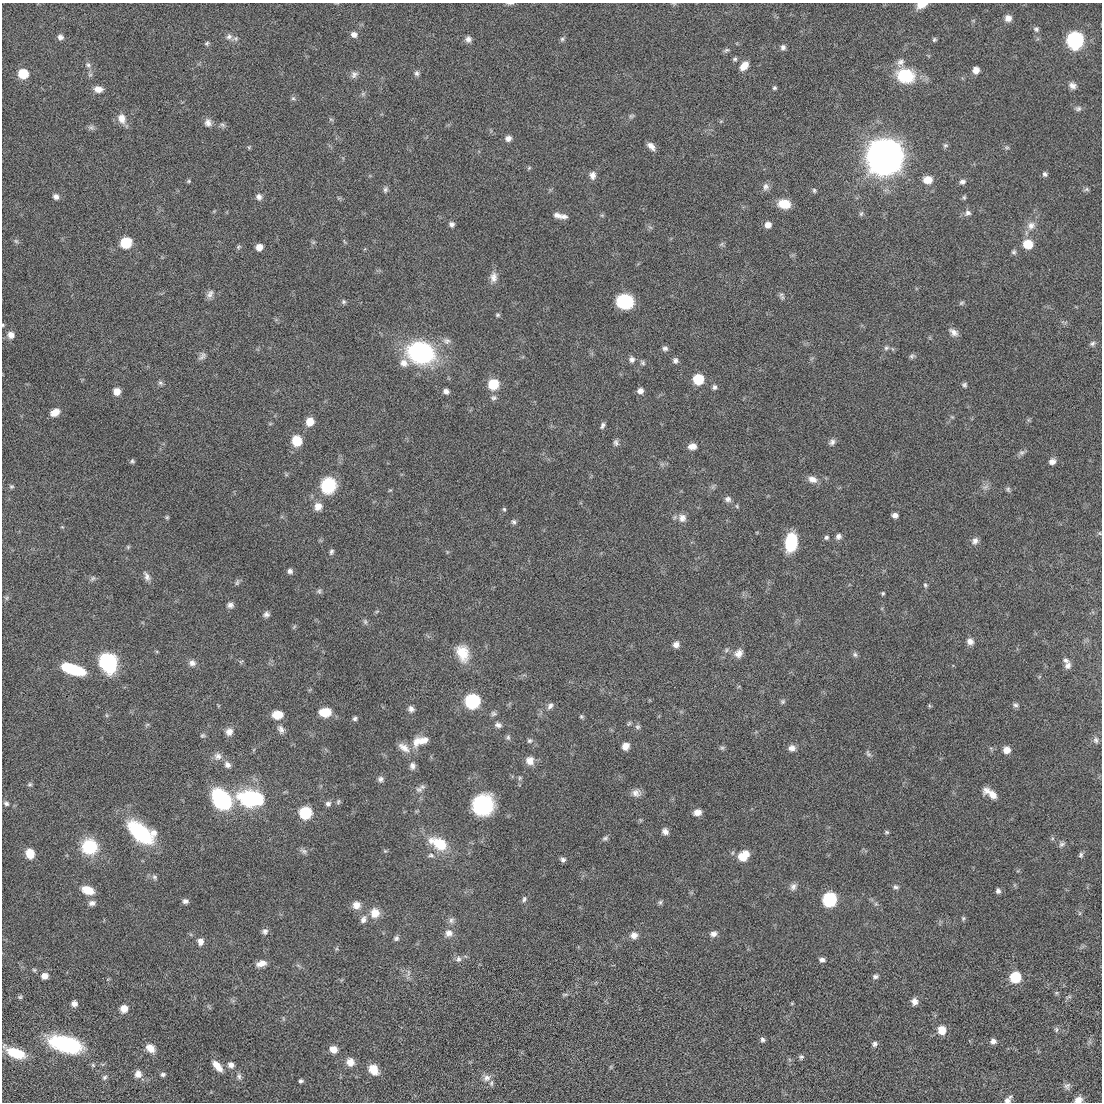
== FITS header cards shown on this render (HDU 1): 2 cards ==
NAXIS1  =                 1100 / length of data axis 1
NAXIS2  =                 1100 / length of data axis 2

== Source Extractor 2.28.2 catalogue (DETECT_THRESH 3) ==
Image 1100 x 1100 px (HDU 1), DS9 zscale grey, 1 PNG px = 1 image px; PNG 1104 x 1104 px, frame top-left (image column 1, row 1100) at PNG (2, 3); no overlay
Background -0.0639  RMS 2.9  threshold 8.81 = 3 sigma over >= 5 px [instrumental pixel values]
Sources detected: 290; all 290 listed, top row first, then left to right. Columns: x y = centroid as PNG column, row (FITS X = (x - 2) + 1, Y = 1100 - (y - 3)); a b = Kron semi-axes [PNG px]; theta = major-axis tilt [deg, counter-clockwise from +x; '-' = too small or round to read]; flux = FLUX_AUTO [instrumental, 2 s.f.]
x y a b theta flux
510 3 11 3 -1 390
922 5 11 6 18 2100
1008 18 8 7 - 1300
1036 29 7 7 - 500
354 35 7 7 - 1000
229 36 9 8 - 810
60 37 7 7 - 790
235 39 11 6 14 630
468 39 8 7 - 800
562 39 6 6 - 420
934 39 5 5 - 340
1075 40 8 8 - 67000
207 43 7 5 45 360
783 47 7 7 - 640
726 50 9 4 24 420
735 59 6 5 - 380
900 62 12 10 53 1200
88 65 10 7 -38 710
744 66 10 7 50 2100
976 70 6 6 - 1400
417 73 7 6 - 520
23 74 7 7 - 7300
354 74 10 8 45 830
90 75 6 6 - 400
905 76 14 11 -11 13000
1072 85 10 8 -27 980
774 88 5 5 - 340
98 89 11 8 -6 1400
363 94 6 6 - 380
293 98 6 5 - 400
1078 108 8 7 - 570
631 116 8 5 15 390
122 119 14 10 -70 1900
331 119 6 4 -2 290
721 121 6 4 19 210
208 123 11 9 -76 1100
222 125 8 6 -39 490
91 127 9 6 -11 570
508 138 8 7 - 970
945 145 7 6 - 420
651 146 10 6 -47 1200
249 147 6 4 66 240
1007 147 7 4 -19 340
885 157 29 28 - 94000
529 168 6 4 45 250
1045 174 7 6 - 520
592 175 9 8 - 1100
927 180 9 8 - 2600
188 181 6 5 - 270
962 182 8 6 15 680
766 187 10 9 - 900
385 189 8 6 70 520
1086 189 8 5 10 410
814 190 6 5 - 350
56 197 7 6 - 850
259 197 8 7 - 820
964 197 6 5 - 330
784 204 11 8 -9 4200
968 213 10 8 32 820
861 214 8 5 73 410
557 215 11 7 -15 1100
602 215 6 4 18 250
563 216 10 8 -3 920
452 224 6 5 - 690
768 225 7 6 - 1400
1031 226 13 11 41 1700
650 227 6 4 -19 330
16 241 6 6 - 380
313 242 6 4 -18 290
126 243 7 7 - 11000
721 244 7 4 46 360
1028 244 10 9 - 3700
238 247 7 5 37 350
259 247 6 6 - 1800
1014 252 7 6 - 430
493 277 15 10 83 1500
210 294 12 7 62 900
781 294 8 7 - 530
625 301 13 11 -4 12000
344 302 6 6 - 370
961 303 7 4 27 330
497 315 5 5 - 340
3 325 4 4 - 200
953 332 12 7 -37 1100
11 335 8 8 - 1200
446 341 10 8 -9 990
1092 343 8 6 30 510
665 348 7 6 - 580
886 348 7 6 - 490
421 353 18 15 -15 41000
202 356 12 7 53 750
912 356 8 6 36 450
632 359 8 7 - 810
675 360 7 6 - 610
404 363 11 10 - 1500
643 363 8 6 -47 460
698 379 7 7 - 9400
160 383 7 6 - 450
493 384 10 9 - 5000
964 385 6 6 - 440
714 387 6 6 - 500
446 391 6 5 - 900
640 391 6 6 - 1100
117 392 7 6 - 2000
493 398 9 7 -1 650
55 412 10 7 30 1700
952 417 6 4 -42 240
310 422 8 7 - 2400
602 425 7 4 65 520
297 441 10 9 - 4300
616 442 9 6 -87 580
832 442 9 7 59 730
692 446 10 7 3 1400
1022 452 9 7 11 590
132 461 5 5 - 370
1052 461 8 7 - 900
812 479 12 8 -22 1500
328 485 18 17 - 7100
11 486 6 5 - 330
985 487 10 5 25 650
1008 489 7 6 - 400
390 490 6 3 18 200
728 499 9 7 -12 740
318 506 9 8 - 1800
737 506 6 4 -48 270
504 509 6 5 - 300
895 515 5 5 - 920
167 517 6 5 - 300
682 518 12 11 - 1400
514 522 7 6 - 490
1099 533 5 5 - 270
838 536 8 7 - 750
826 537 6 5 - 450
975 541 9 8 - 950
791 542 16 10 83 10000
128 547 5 5 - 290
331 552 7 5 71 470
290 571 6 6 - 720
147 576 14 6 -68 920
93 578 9 5 45 450
237 582 10 5 72 430
925 585 6 5 - 360
319 591 7 6 - 430
883 593 5 4 - 280
7 598 7 4 89 360
230 605 8 7 - 750
377 611 6 4 19 260
266 614 7 7 - 690
365 622 8 5 -64 450
294 627 7 4 46 280
970 641 9 8 - 1100
676 645 7 7 - 1100
726 650 6 5 - 370
462 653 20 14 -72 4300
739 653 12 10 49 1400
855 654 7 7 - 490
1066 660 8 6 -24 610
241 662 6 5 - 290
108 663 17 14 -72 17000
192 663 9 8 - 980
1068 665 9 8 - 920
73 669 22 8 -18 12000
472 701 8 8 - 39000
783 701 7 6 - 440
1015 705 8 6 -13 530
550 706 9 6 47 710
929 706 7 3 -81 230
411 709 8 7 - 780
325 712 12 9 2 3600
493 714 8 7 - 480
106 715 6 4 -70 250
277 715 11 8 1 2700
581 716 5 5 - 300
355 719 6 5 - 460
629 723 8 5 42 330
147 725 6 4 19 270
498 725 9 6 -25 720
638 727 7 6 - 490
281 729 12 8 -63 910
229 732 10 9 - 1200
203 735 7 6 - 360
508 737 8 6 -75 450
1096 740 9 7 -86 650
420 741 23 12 17 3300
530 741 7 6 - 460
625 746 7 6 - 1500
404 748 19 9 -36 1900
722 748 6 6 - 390
792 748 10 8 5 1100
1007 750 8 7 - 1600
868 753 10 6 -62 520
218 756 11 10 - 1100
530 761 10 9 - 1700
227 765 9 8 - 910
412 766 10 7 85 850
520 778 6 5 - 320
381 779 8 7 - 650
30 784 7 6 - 360
419 789 10 8 -10 920
636 793 11 9 -3 1300
990 793 17 7 -32 2500
221 799 21 15 -49 19000
249 799 19 16 -27 15000
258 799 16 10 -75 5900
338 802 8 5 79 380
6 803 7 6 - 540
328 804 8 7 - 640
483 805 18 17 - 16000
697 812 8 6 13 1400
305 813 7 7 - 17000
640 820 6 4 -71 240
665 831 8 6 -53 920
886 832 6 4 -15 320
140 833 23 12 -41 22000
153 833 8 8 - 1100
605 838 8 6 38 480
439 844 24 13 -27 6400
1062 844 8 7 - 600
89 847 13 13 - 11000
304 851 11 6 -33 610
385 851 5 4 - 240
30 853 10 8 -79 3100
431 855 10 6 1 650
1081 855 8 5 72 470
743 856 12 9 44 3500
563 860 7 6 - 580
154 877 8 7 - 510
793 887 11 8 63 890
896 887 8 5 -16 500
88 890 12 8 -19 3300
998 891 6 5 - 600
524 899 8 6 70 540
829 899 8 7 - 32000
185 901 7 5 2 640
660 902 7 5 87 390
92 903 8 6 11 820
876 904 6 5 - 360
356 905 9 9 - 1600
375 913 10 10 - 2800
1080 913 7 4 89 300
963 918 6 5 - 340
363 919 11 8 60 1000
451 920 9 7 62 740
265 931 8 7 - 690
449 933 10 10 - 1400
713 934 8 7 - 890
634 935 9 8 - 1200
396 938 7 6 - 510
200 941 9 7 89 1200
458 959 9 8 - 760
822 960 7 5 -13 660
261 963 12 7 15 1500
34 970 6 5 - 310
408 973 12 4 85 630
44 976 7 6 - 1500
875 977 8 6 16 580
1015 977 7 7 - 12000
1056 993 5 5 - 290
565 994 9 4 5 370
20 997 7 5 34 330
1069 997 8 4 21 350
914 1001 9 8 - 1100
792 1003 5 3 - 190
74 1004 6 6 - 960
124 1009 9 8 - 1800
942 1030 8 8 - 2700
1056 1030 8 6 -89 400
763 1040 6 6 - 480
993 1041 6 6 - 890
65 1044 30 14 -15 21000
874 1044 7 6 - 580
150 1048 11 8 -42 1900
333 1049 8 7 - 1800
15 1053 20 9 -22 6300
801 1057 7 6 - 450
350 1062 9 9 - 1900
231 1065 9 8 - 970
217 1066 16 7 -49 2200
611 1067 6 4 -72 230
374 1070 12 9 -52 2800
138 1074 9 8 - 1400
163 1074 6 5 - 490
239 1076 9 6 -80 640
104 1077 7 6 - 450
487 1078 11 9 7 1200
301 1081 4 4 - 410
491 1083 9 5 85 490
1067 1086 9 8 - 650
1078 1100 9 6 26 1200
1007 1101 8 6 28 890
At the frame edge (FLAGS 8, measured only in part): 5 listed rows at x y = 510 3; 922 5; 3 325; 1078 1100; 1007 1101